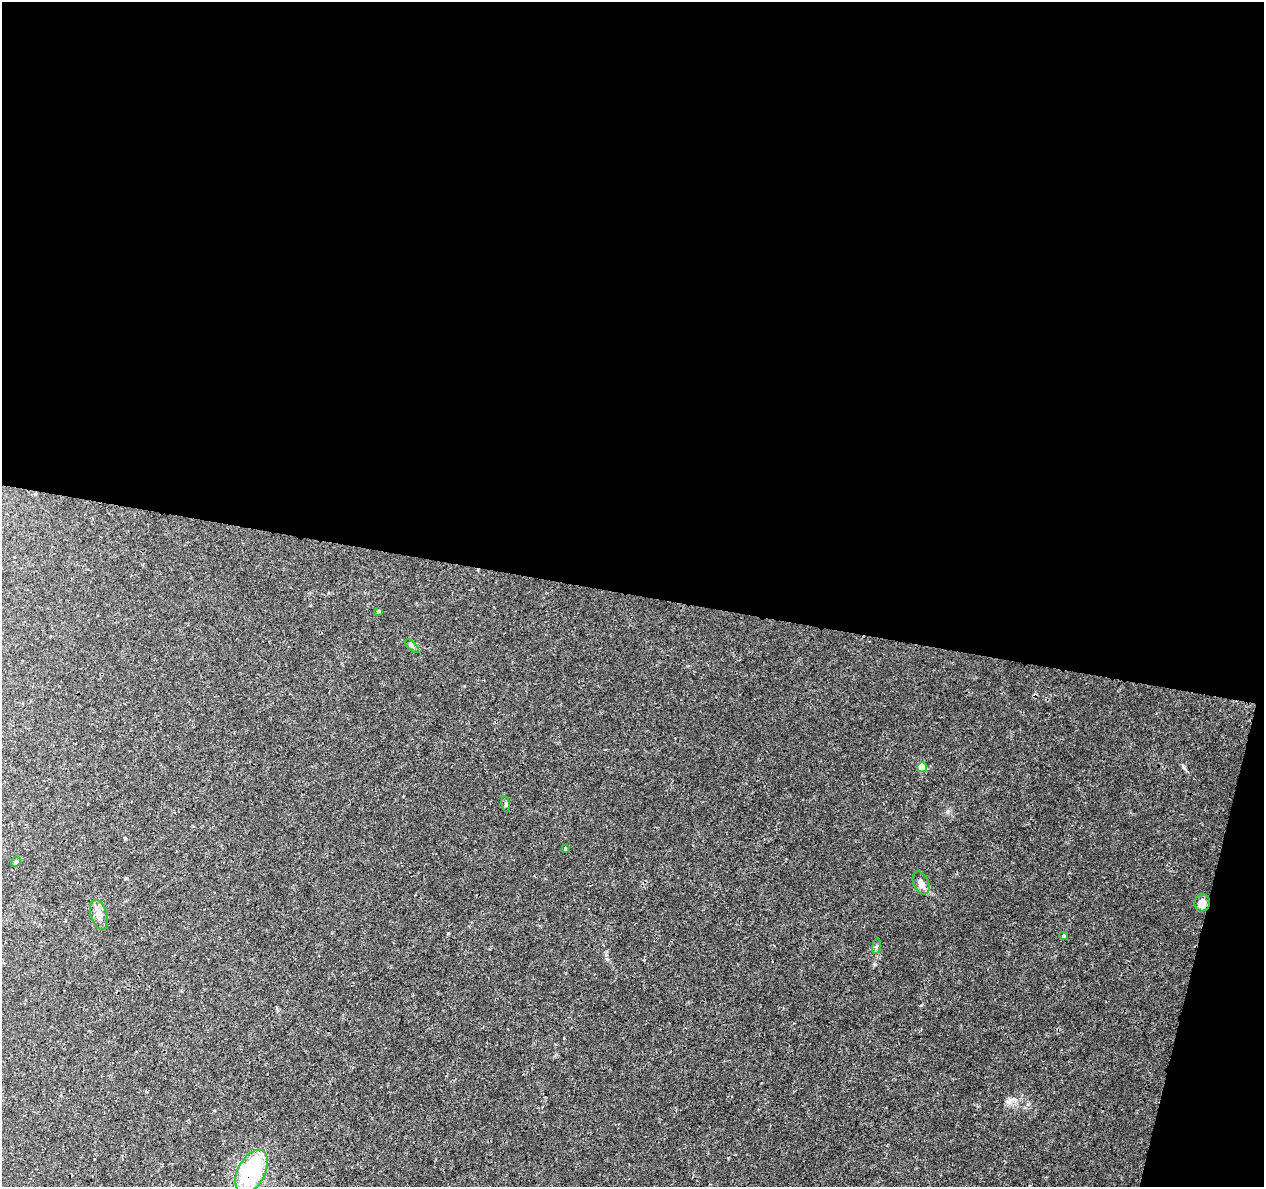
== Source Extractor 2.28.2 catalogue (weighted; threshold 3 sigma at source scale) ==
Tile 4 of 4 x 4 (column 4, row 1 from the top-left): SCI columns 3787-5048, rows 3781-4965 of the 5060 x 5251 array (HDU 1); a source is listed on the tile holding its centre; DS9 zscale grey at full resolution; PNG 1266 x 1189 px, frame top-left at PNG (2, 2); each listed source drawn as its Kron ellipse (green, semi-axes under 4 px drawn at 4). Shown black and unused: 52% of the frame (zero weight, under 3 of 4 exposures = <1% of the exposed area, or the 3 px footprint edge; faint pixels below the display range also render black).
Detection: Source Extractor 2.28.2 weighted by HDU 2 'WHT'; one run over the whole footprint, this tile lists its part. Background 0.00727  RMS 0.0015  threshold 0.00661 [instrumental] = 3 sigma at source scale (4.5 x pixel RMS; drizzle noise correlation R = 1.50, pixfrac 1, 0.0396/0.0396 arcsec/px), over >= 5 px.
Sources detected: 12; all 12 listed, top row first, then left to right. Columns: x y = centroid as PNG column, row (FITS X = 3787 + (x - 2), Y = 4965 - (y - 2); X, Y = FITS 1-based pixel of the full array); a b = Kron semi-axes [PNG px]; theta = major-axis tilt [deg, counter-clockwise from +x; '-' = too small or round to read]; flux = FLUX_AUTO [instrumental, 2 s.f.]
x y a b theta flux
379 611 4 3 - 0.16
412 646 9 3 -45 0.26
922 767 5 5 - 2.3
506 804 8 4 -82 0.25
565 848 4 3 - 0.22
16 862 5 4 - 0.39
921 883 12 7 -65 0.87
1202 903 8 7 - 1.3
99 915 15 8 -74 0.98
1064 936 4 4 - 0.16
876 946 8 4 81 0.26
252 1171 23 13 63 12
Overlapping masked pixels (flux is a lower limit): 2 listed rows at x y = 1202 903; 252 1171